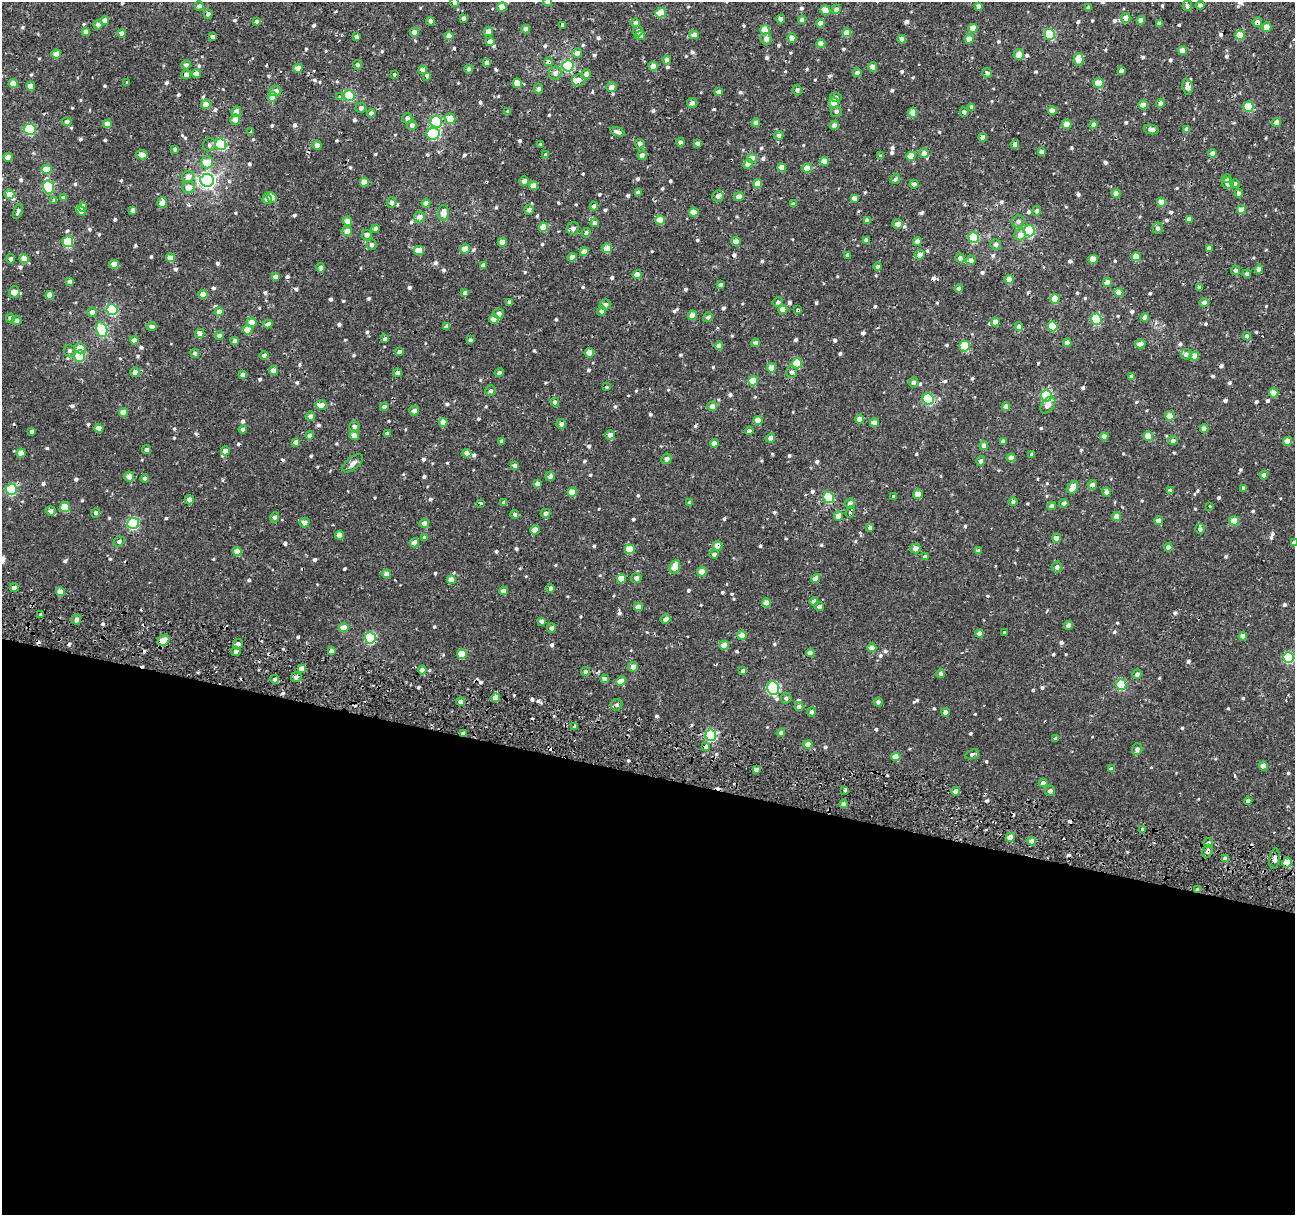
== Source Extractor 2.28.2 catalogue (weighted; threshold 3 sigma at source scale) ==
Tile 14 of 4 x 4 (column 2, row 4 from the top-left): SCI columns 1296-2588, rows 282-1494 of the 5190 x 5408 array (HDU 1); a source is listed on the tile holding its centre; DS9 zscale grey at full resolution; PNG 1297 x 1217 px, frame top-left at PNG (2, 2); each listed source drawn as its Kron ellipse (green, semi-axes under 4 px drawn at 4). Shown black and unused: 36% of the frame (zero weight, under 2 of 3 exposures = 3% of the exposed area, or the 3 px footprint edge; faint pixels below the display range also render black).
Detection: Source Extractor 2.28.2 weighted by HDU 2 'WHT'; one run over the whole footprint, this tile lists its part. Background 9.43e-04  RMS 0.0022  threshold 0.00981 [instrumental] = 3 sigma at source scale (4.5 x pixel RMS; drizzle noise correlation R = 1.50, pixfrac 1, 0.0396/0.0396 arcsec/px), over >= 5 px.
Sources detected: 885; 45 cosmic-ray / hot-pixel residue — neither listed nor drawn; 9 inside a brighter listed object's ellipse — not listed separately; of the other 831, all 500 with FLUX_AUTO >= 0.552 (the completeness limit of this list) listed and drawn (331 fainter detections not listed), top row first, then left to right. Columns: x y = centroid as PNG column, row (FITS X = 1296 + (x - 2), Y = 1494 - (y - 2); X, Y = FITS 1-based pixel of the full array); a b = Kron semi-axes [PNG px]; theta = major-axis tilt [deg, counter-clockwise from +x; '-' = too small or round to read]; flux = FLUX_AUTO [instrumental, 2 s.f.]
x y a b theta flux
548 2 4 4 - 1.2
455 3 5 4 - 0.56
1200 5 4 4 - 0.77
199 6 4 4 - 0.74
978 6 4 4 - 0.84
1187 6 5 4 - 0.7
502 7 4 4 - 2.8
1088 8 4 3 - 0.56
836 9 4 4 - 0.89
825 10 5 4 - 2.2
661 13 6 4 18 4.7
208 14 4 4 - 0.85
464 18 4 4 - 0.84
1126 18 5 4 - 1.6
781 19 4 4 - 1.1
802 20 4 4 - 1.3
1141 20 4 4 - 1.6
105 21 4 4 - 2.1
256 21 4 3 - 0.59
430 21 4 4 - 0.78
1257 22 5 5 - 1.4
636 23 4 4 - 1.1
821 23 4 4 - 1.6
1159 23 4 4 - 0.56
98 25 5 4 - 1.1
562 25 3 3 - 5.8
1267 27 5 4 - 1.7
973 28 4 4 - 2.8
526 29 4 4 - 0.88
765 30 4 4 - 3.9
488 31 5 4 - 1.6
638 31 5 5 - 0.8
86 32 4 4 - 1.1
414 32 4 4 - 1.4
122 33 4 4 - 1.1
847 33 4 4 - 2.6
1050 34 5 5 - 14
640 35 5 4 - 1.9
694 35 4 4 - 1.7
1240 35 5 4 - 4.4
449 36 4 4 - 2
213 37 4 3 - 0.58
356 37 4 4 - 0.67
792 38 4 4 - 1.8
766 39 6 5 - 1.2
902 39 4 4 - 1.3
969 39 4 4 - 2.2
490 42 4 4 - 1.5
821 44 4 4 - 2.8
1182 51 4 4 - 2.2
577 53 5 4 - 1.2
56 54 4 4 - 2.5
1019 55 5 5 - 1.8
1078 59 6 5 - 2.9
666 60 4 4 - 0.83
487 62 4 4 - 1.1
549 62 4 3 - 5
186 65 5 4 - 0.64
357 65 5 4 - 0.6
568 66 5 5 - 18
653 66 4 4 - 2.1
873 67 4 4 - 1.9
298 68 4 4 - 1.7
469 69 5 4 - 0.64
423 70 4 4 - 1.6
1121 71 4 4 - 0.85
555 73 6 6 - 0.96
857 73 4 4 - 0.75
987 73 5 5 - 0.61
186 74 5 4 - 1.4
196 74 4 4 - 1.4
394 74 3 3 - 0.91
586 74 5 4 - 1.9
427 76 4 3 - 1.6
579 80 7 6 - 0.94
127 82 3 3 - 0.62
517 83 5 4 - 3.1
1099 83 5 4 - 3.8
13 84 4 4 - 3
31 86 4 4 - 2.7
611 87 5 5 - 1.5
1188 87 8 5 -80 1.9
538 89 5 4 - 0.73
797 90 5 5 - 0.61
275 91 6 5 - 1.2
719 92 4 4 - 1.2
349 95 5 5 - 12
339 96 3 3 - 0.72
273 97 5 4 - 4.2
836 97 6 4 -9 0.64
692 103 5 5 - 0.72
834 103 5 5 - 2.7
1161 103 4 4 - 0.87
206 104 5 4 - 2.9
1143 105 4 4 - 2.7
972 107 4 4 - 0.91
1248 107 5 5 - 8.8
361 108 5 5 - 0.74
1052 110 4 4 - 1.8
508 111 4 3 - 0.56
836 111 5 5 - 0.61
236 112 5 4 - 2
964 112 5 4 - 0.56
371 113 4 4 - 0.75
913 113 5 4 - 2.3
407 118 5 5 - 0.87
450 119 5 5 - 3
235 120 5 5 - 1.9
67 122 4 4 - 0.67
436 122 6 5 - 17
1277 122 4 4 - 1.2
756 123 4 4 - 1.5
107 124 4 4 - 2
1067 124 5 4 - 1.9
412 125 5 4 - 0.92
834 125 4 4 - 1.3
1094 125 4 4 - 1.2
30 129 6 5 - 16
1151 129 7 4 -12 1.2
1187 129 4 4 - 0.99
251 132 4 3 - 0.82
618 132 8 4 -18 0.9
433 134 6 5 - 18
779 136 5 4 - 0.7
983 138 4 4 - 1.4
680 142 4 4 - 0.74
697 143 4 4 - 0.97
221 144 6 5 - 24
540 144 3 3 - 0.62
640 144 5 4 - 0.93
1015 144 4 4 - 1.3
209 145 7 6 - 0.57
317 145 4 4 - 1.1
175 149 4 4 - 0.62
1041 152 4 4 - 1.1
924 153 5 5 - 1.7
1213 153 4 4 - 1.3
142 155 6 4 -13 1.6
546 155 4 3 - 0.65
642 155 5 4 - 1.5
881 156 4 4 - 0.6
911 156 4 4 - 3.4
8 157 4 4 - 1.5
752 158 5 4 - 2.9
824 161 4 4 - 3
207 162 6 6 - 3.4
748 164 5 4 - 1.9
782 168 4 4 - 2
807 168 4 4 - 3.8
46 169 5 4 - 2.9
188 177 6 5 - 2
895 179 5 4 - 0.61
1226 179 4 4 - 1.1
207 180 7 6 - 73
524 181 5 4 - 0.93
364 182 4 4 - 2.6
758 183 4 4 - 2.9
1228 183 6 5 - 0.94
914 184 4 4 - 0.87
1235 184 5 4 - 0.59
533 186 4 4 - 2.5
48 187 6 5 - 17
188 187 6 6 - 2.1
638 192 4 4 - 1
1116 193 4 4 - 2.2
1239 193 4 4 - 1
9 194 5 5 - 2.2
718 196 5 5 - 0.87
739 196 5 4 - 1.2
272 197 6 4 -50 2.3
64 198 4 4 - 1.1
854 198 4 4 - 1.3
267 199 5 4 - 1.3
54 201 4 4 - 0.74
391 202 5 5 - 0.89
1161 202 4 4 - 3
162 203 5 4 - 2
426 203 4 4 - 1.8
793 204 4 4 - 0.89
594 206 4 4 - 0.99
83 207 4 4 - 0.99
132 210 4 4 - 0.83
529 210 5 4 - 0.8
1241 210 4 4 - 2.2
18 211 8 4 66 0.57
81 211 5 4 - 0.99
1037 211 5 4 - 0.68
694 212 4 4 - 3.2
443 213 8 5 88 2
419 217 5 5 - 1.4
1189 219 4 4 - 1.3
660 220 4 4 - 3.6
867 220 4 4 - 0.77
348 221 4 4 - 2.7
1018 221 6 6 - 0.64
595 223 4 4 - 0.85
898 224 5 5 - 1.3
543 227 4 4 - 3.4
573 228 6 6 - 1.1
1158 228 5 5 - 0.73
376 229 4 4 - 1.1
347 231 5 5 - 1.9
1029 231 5 5 - 12
586 233 5 4 - 0.55
367 235 5 5 - 1.3
1020 235 6 5 - 1.8
974 237 5 5 - 11
866 240 4 4 - 0.82
736 241 4 4 - 2.2
917 241 4 4 - 1.6
68 242 5 5 - 14
502 242 4 4 - 2
371 245 5 5 - 0.75
996 245 5 5 - 0.7
607 248 5 5 - 2.7
1209 248 4 4 - 0.86
465 249 5 4 - 3
419 250 5 4 - 2.8
584 252 4 4 - 1.9
848 255 4 4 - 0.8
920 255 5 5 - 1.6
572 257 4 4 - 1.4
1136 257 4 4 - 4.2
170 258 4 4 - 2.2
960 258 4 4 - 0.91
11 259 4 4 - 0.66
24 259 4 4 - 2.8
1093 259 4 4 - 3.1
971 260 5 4 - 0.96
114 264 5 4 - 2
483 265 4 4 - 0.91
878 267 4 4 - 0.72
321 268 4 4 - 0.84
1259 269 4 4 - 1.6
1235 270 5 4 - 0.65
1247 274 4 4 - 0.6
637 275 4 4 - 2.4
275 277 4 4 - 1.2
1009 279 4 4 - 2.4
70 281 4 4 - 0.58
1107 282 4 4 - 1.7
720 285 4 4 - 0.63
1199 287 4 4 - 0.66
959 289 4 4 - 1.1
14 292 5 5 - 1.7
1119 292 4 4 - 1.9
465 293 4 4 - 0.8
203 294 4 4 - 1.9
50 295 4 4 - 1.9
1055 299 5 4 - 4.2
510 302 4 4 - 0.86
778 302 5 5 - 0.65
1204 303 4 4 - 1.2
605 305 5 5 - 1
783 309 4 4 - 2.7
112 310 5 5 - 14
798 310 4 3 - 0.82
602 311 5 4 - 0.9
92 312 5 4 - 1.1
219 312 4 4 - 1.2
499 314 5 5 - 1.1
693 315 4 4 - 2.5
708 317 5 4 - 0.7
1145 317 4 4 - 1.4
10 318 4 4 - 0.9
494 319 4 4 - 2
1096 319 5 5 - 14
16 321 5 4 - 0.69
252 322 5 5 - 2.3
995 322 4 4 - 2
268 324 4 4 - 1
446 326 4 4 - 0.67
1052 326 5 5 - 5.9
152 327 5 4 - 0.77
1019 327 4 4 - 1.4
102 329 8 5 -77 18
247 330 5 4 - 2.7
200 333 4 4 - 1.7
219 336 4 4 - 1.2
1247 336 4 4 - 0.67
385 339 4 3 - 0.74
134 340 4 4 - 1.2
470 340 4 4 - 0.62
235 341 4 4 - 0.8
755 343 4 4 - 0.84
1067 343 4 4 - 1.4
1140 344 5 4 - 1.5
719 346 4 4 - 1.4
965 346 5 5 - 10
80 348 5 5 - 2.2
69 351 6 6 - 0.58
399 352 4 4 - 0.65
195 353 4 4 - 0.61
589 353 5 4 - 3.2
1186 354 5 5 - 0.76
264 355 4 4 - 0.81
80 356 5 5 - 16
1194 356 4 4 - 2.3
797 363 5 5 - 6.4
772 368 4 4 - 3
273 370 4 4 - 1.6
135 372 5 4 - 1.2
792 372 6 5 - 0.71
397 373 4 4 - 1.2
499 373 5 4 - 0.57
243 375 4 4 - 0.94
1131 376 4 4 - 0.85
753 381 5 4 - 5
913 382 5 5 - 0.74
606 387 3 3 - 1.1
491 391 5 5 - 0.59
1274 393 5 4 - 2
1046 396 5 5 - 22
928 399 6 5 - 17
555 402 4 4 - 0.87
321 405 5 5 - 1.4
1048 405 9 6 51 1.1
712 406 5 4 - 1.4
1006 406 4 4 - 1.4
384 407 4 4 - 0.8
414 410 5 4 - 1.1
123 412 4 4 - 2.5
310 416 4 4 - 1.1
1170 416 5 4 - 3.5
860 419 4 4 - 2.1
758 421 4 4 - 3
443 422 4 4 - 2.3
874 423 4 4 - 1.4
561 424 5 4 - 0.76
355 426 5 5 - 0.9
99 428 4 4 - 2.2
243 429 4 4 - 0.93
1204 429 4 4 - 1.6
32 431 4 3 - 0.73
749 431 4 4 - 0.94
387 433 4 3 - 0.57
310 435 4 4 - 1.2
610 435 4 4 - 1.3
354 436 4 4 - 2.4
1104 436 4 4 - 1.3
1148 436 4 4 - 3.7
771 438 4 4 - 1.7
501 441 4 3 - 0.62
1003 441 4 4 - 0.91
1173 441 4 4 - 0.78
1288 441 4 4 - 2.2
296 442 4 4 - 1.4
714 443 4 4 - 1.5
984 445 4 4 - 1.2
147 449 4 4 - 0.7
225 451 4 4 - 1.7
21 453 4 4 - 2.2
467 453 4 4 - 1.8
1032 454 4 3 - 0.6
1011 458 4 4 - 1.6
666 459 5 5 - 0.63
981 461 5 4 - 0.7
353 463 12 6 39 1
515 465 4 4 - 0.86
1264 475 4 4 - 0.96
129 476 5 5 - 1.9
550 476 5 4 - 0.93
145 478 4 4 - 0.7
537 484 4 4 - 1.1
1092 485 5 4 - 1.2
1073 487 7 4 59 2.5
1244 488 4 4 - 0.65
11 489 5 5 - 17
1170 490 3 3 - 0.7
572 492 4 4 - 3.1
1106 492 4 4 - 0.95
918 494 5 4 - 3.7
893 496 3 3 - 0.81
828 497 5 5 - 13
189 500 4 4 - 1.4
504 502 4 3 - 0.79
1013 502 4 4 - 0.55
480 503 3 3 - 1.6
690 503 4 3 - 0.73
850 503 5 4 - 0.97
1064 503 4 4 - 1
1052 506 4 4 - 0.97
1209 506 3 3 - 1
65 507 5 5 - 4.7
51 511 5 5 - 0.93
850 512 6 3 70 0.65
96 513 5 4 - 0.6
545 513 5 4 - 0.79
515 515 4 4 - 0.72
838 516 5 4 - 2.2
274 517 5 4 - 0.69
1117 517 4 4 - 2.2
1159 521 4 4 - 1.4
1234 521 5 4 - 4.3
133 523 6 5 - 21
304 523 5 5 - 1.4
424 523 5 4 - 1.5
870 527 4 3 - 0.64
1200 529 5 5 - 0.7
535 530 5 4 - 2.3
340 535 4 4 - 2.6
424 537 3 3 - 0.88
1057 538 4 4 - 1.6
119 541 6 5 - 0.69
414 543 5 4 - 2.4
1294 543 4 4 - 0.9
718 546 4 4 - 2.6
1168 547 4 4 - 0.99
915 548 5 5 - 1.5
630 549 5 4 - 4.3
237 551 4 4 - 2.6
978 551 4 4 - 0.74
714 554 4 4 - 0.74
925 557 4 4 - 0.7
675 567 7 5 68 3.4
1057 567 5 5 - 0.79
702 572 5 5 - 2.2
387 574 4 4 - 1.5
636 578 5 5 - 0.87
816 578 4 4 - 2.1
621 579 4 4 - 3.3
451 580 4 4 - 2.5
14 587 4 4 - 1.2
550 588 4 4 - 0.84
503 591 4 4 - 1.4
61 592 4 4 - 2.7
814 601 4 4 - 1.1
766 603 4 4 - 2.5
638 607 4 4 - 1.7
819 607 4 4 - 0.78
41 614 3 3 - 0.55
77 619 5 4 - 1.1
665 619 5 4 - 1
541 621 4 4 - 0.76
1068 625 4 4 - 1.1
344 628 4 4 - 2.6
551 628 4 4 - 0.85
1004 632 3 3 - 0.75
979 634 4 4 - 1.7
742 635 4 4 - 2.2
1243 636 4 4 - 1.7
370 638 6 5 - 19
164 640 6 5 - 4.1
238 644 5 4 - 1.2
724 645 4 4 - 2.8
872 648 4 4 - 2.3
331 651 4 3 - 1
236 652 4 4 - 0.89
810 653 4 4 - 1.7
462 654 5 5 - 4.8
1288 657 5 5 - 15
633 667 5 5 - 1.3
302 669 4 4 - 1.9
422 670 4 4 - 1.5
743 671 4 4 - 0.89
585 672 4 4 - 0.56
941 674 4 4 - 0.89
1137 674 4 4 - 0.86
296 677 5 5 - 1
275 679 4 3 - 1.7
605 679 4 4 - 0.86
621 681 5 4 - 3
1121 685 5 5 - 11
773 688 7 5 -74 25
496 698 4 4 - 2.4
786 698 5 5 - 0.67
461 702 4 4 - 1.1
878 702 4 4 - 0.73
617 705 6 5 - 0.62
799 707 4 4 - 0.83
812 712 4 4 - 0.7
945 712 4 4 - 1.5
575 726 3 3 - 0.85
463 733 4 3 - 0.84
781 733 4 4 - 0.85
711 735 6 5 - 23
1056 738 4 3 - 0.62
808 744 4 4 - 2.4
706 747 4 3 - 2.2
1137 749 6 5 - 1
972 754 7 4 21 0.69
896 757 4 4 - 2.7
1263 766 4 4 - 2.6
756 769 4 3 - 0.72
1111 769 4 4 - 0.85
1043 783 4 4 - 1.4
845 790 4 3 - 0.71
956 791 4 4 - 2
1050 791 5 4 - 0.71
1248 801 4 4 - 1.1
844 804 4 4 - 1.1
1142 829 3 3 - 0.84
1010 837 4 4 - 3
1032 841 4 4 - 1.9
1208 843 5 4 - 0.75
1208 851 7 5 68 0.85
1225 859 4 4 - 1.3
1275 859 10 5 84 1
1287 862 5 4 - 4.9
1197 890 4 3 - 0.9
Overlapping masked pixels (flux is a lower limit): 19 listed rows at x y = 1257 22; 1078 59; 549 62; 349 95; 48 187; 898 224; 798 310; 268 324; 928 399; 828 497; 535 530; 718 546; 164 640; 275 679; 463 733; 845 790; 1208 851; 1287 862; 1197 890
Isophote crosses this tile's border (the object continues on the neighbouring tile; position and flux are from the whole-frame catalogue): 3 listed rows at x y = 548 2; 455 3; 1294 543